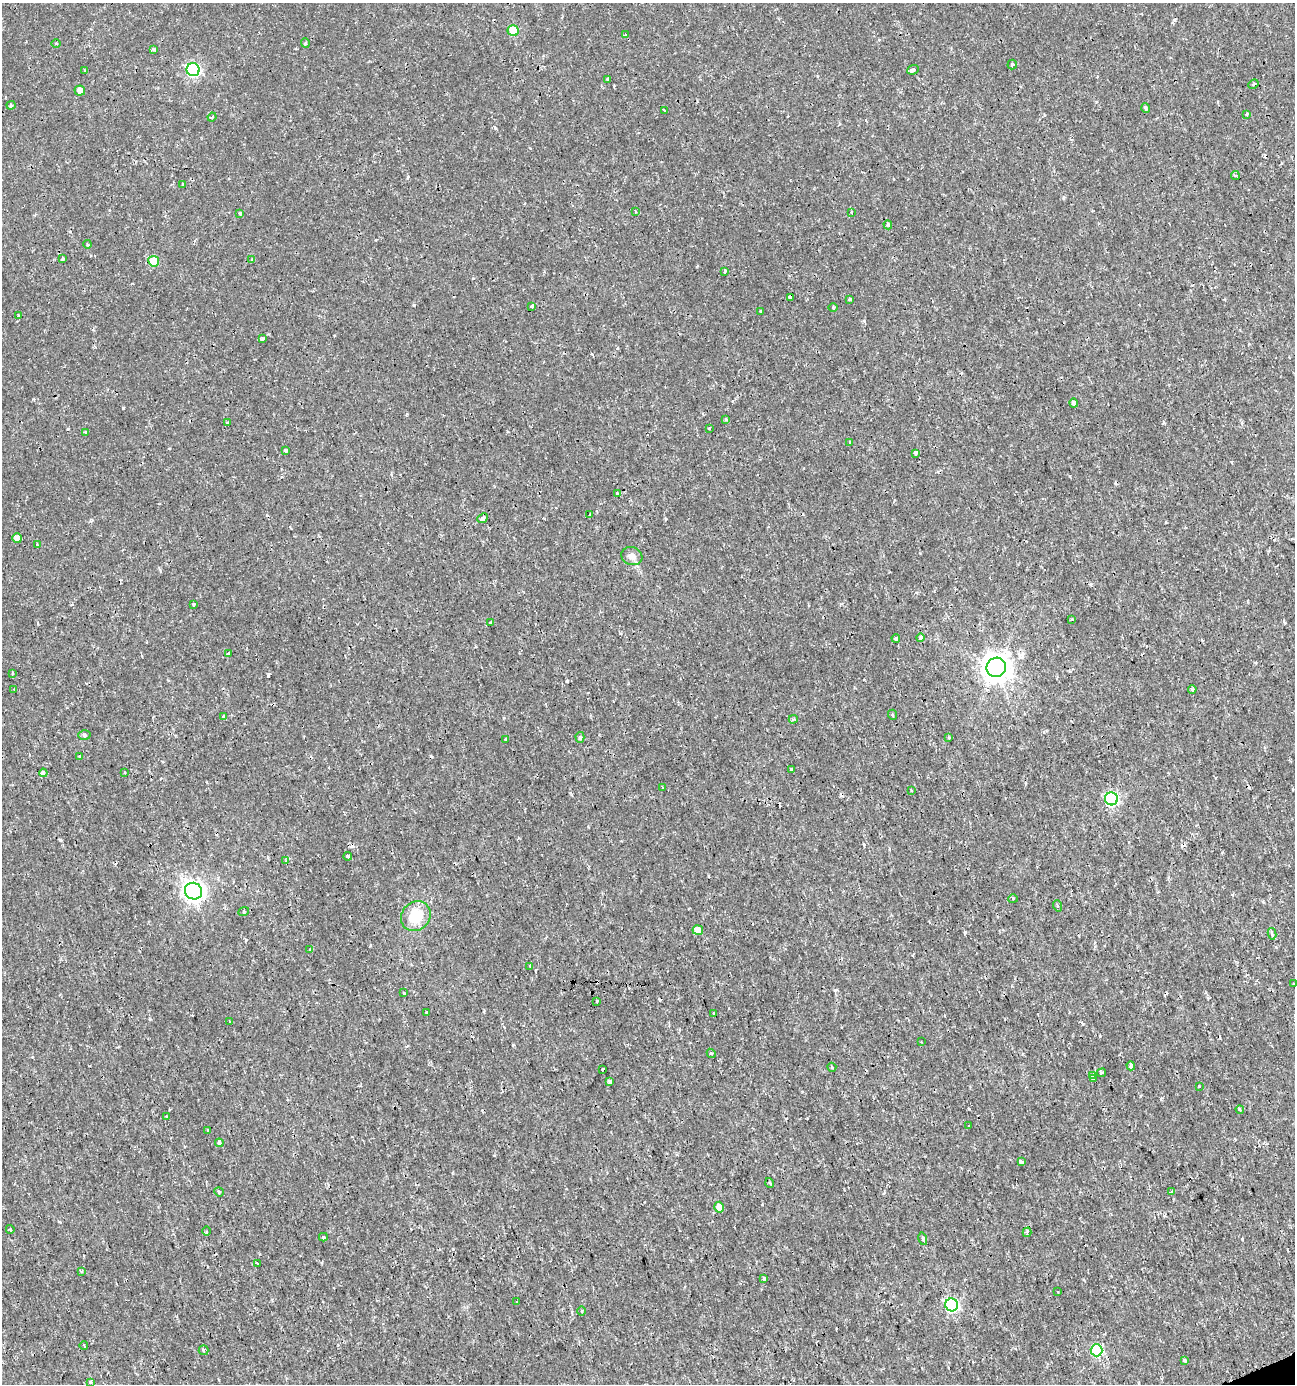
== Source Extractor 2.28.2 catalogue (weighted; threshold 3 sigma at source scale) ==
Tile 6 of 4 x 4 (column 2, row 2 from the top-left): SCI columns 1429-2721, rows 2772-4153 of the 5403 x 5550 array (HDU 1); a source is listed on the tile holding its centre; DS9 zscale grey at full resolution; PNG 1297 x 1386 px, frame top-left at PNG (2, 3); each listed source drawn as its Kron ellipse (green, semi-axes under 4 px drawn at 4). Shown black and unused: <1% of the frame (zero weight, under 2 of 3 exposures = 1% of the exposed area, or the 3 px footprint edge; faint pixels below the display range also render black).
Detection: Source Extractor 2.28.2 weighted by HDU 2 'WHT'; one run over the whole footprint, this tile lists its part. Background 0.00179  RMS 0.0012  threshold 0.00521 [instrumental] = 3 sigma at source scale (4.5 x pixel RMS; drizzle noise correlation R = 1.50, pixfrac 1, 0.0396/0.0396 arcsec/px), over >= 5 px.
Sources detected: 151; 24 cosmic-ray / hot-pixel residue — neither listed nor drawn; the other 127 listed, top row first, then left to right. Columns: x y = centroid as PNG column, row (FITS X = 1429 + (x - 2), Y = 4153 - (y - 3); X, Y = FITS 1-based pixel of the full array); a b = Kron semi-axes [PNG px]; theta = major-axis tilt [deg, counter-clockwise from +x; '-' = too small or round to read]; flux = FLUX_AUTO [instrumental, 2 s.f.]
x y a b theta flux
513 31 5 5 - 4
625 35 4 3 - 0.2
305 43 5 4 - 0.14
56 44 4 3 - 0.14
153 49 3 3 - 0.34
1012 64 5 4 - 0.24
193 70 6 6 - 18
913 70 6 4 24 0.33
84 71 3 3 - 0.15
608 79 3 3 - 0.19
1253 84 5 3 - 0.16
80 90 5 5 - 0.76
11 105 4 4 - 0.16
1146 108 5 4 - 0.24
664 110 3 3 - 0.16
1247 114 4 3 - 0.12
212 117 4 3 - 0.11
1235 176 4 2 - 0.13
183 185 3 3 - 0.23
635 211 4 3 - 0.14
851 212 3 3 - 0.19
240 213 3 3 - 0.21
888 225 4 4 - 0.23
87 244 4 3 - 0.11
63 259 4 3 - 0.35
252 260 4 3 - 0.18
154 261 5 5 - 2.8
725 271 4 3 - 0.61
790 297 4 3 - 0.37
850 299 3 3 - 0.37
532 306 3 3 - 0.33
833 308 5 3 - 0.11
761 311 4 3 - 0.12
18 316 3 3 - 0.21
262 338 3 3 - 0.36
1074 403 4 4 - 0.52
726 419 3 3 - 0.13
227 423 4 3 - 0.19
709 428 3 2 - 0.13
86 432 3 3 - 0.31
850 442 3 2 - 0.099
285 451 4 3 - 0.29
915 453 4 3 - 0.54
617 494 4 3 - 0.18
590 515 3 2 - 0.16
483 518 5 4 - 0.29
17 538 5 5 - 0.64
37 545 3 2 - 0.11
632 556 11 9 -20 0.75
194 604 3 3 - 0.18
1072 620 3 3 - 0.3
490 623 3 2 - 0.12
920 637 4 3 - 0.61
896 638 4 4 - 0.23
228 653 3 3 - 0.16
996 667 10 9 - 150
12 673 4 3 - 0.11
14 689 3 2 - 0.095
1192 689 4 3 - 0.18
893 715 5 3 - 0.12
224 716 4 3 - 0.92
793 719 5 3 - 0.16
84 735 6 5 - 0.23
580 737 5 4 - 0.21
949 737 3 2 - 0.15
506 740 4 3 - 0.67
80 756 3 3 - 0.39
791 770 3 3 - 0.34
124 772 3 2 - 0.12
43 773 4 3 - 0.75
663 788 3 2 - 0.1
911 790 3 2 - 0.1
1111 799 6 6 - 20
348 856 4 3 - 0.37
286 861 3 3 - 0.31
193 891 9 8 - 62
1013 899 5 3 - 0.14
1058 906 6 4 -71 0.2
244 911 5 3 - 0.12
416 916 16 14 46 3.2
698 930 5 5 - 1.3
1272 934 6 3 -81 0.32
310 949 4 3 - 0.3
530 966 3 3 - 0.23
1294 984 2 2 - 0.1
404 993 3 3 - 0.11
597 1001 3 3 - 0.28
426 1012 3 2 - 0.12
714 1014 3 3 - 0.42
229 1021 3 2 - 0.068
921 1042 2 2 - 0.099
711 1053 5 4 - 0.15
1131 1066 4 4 - 0.21
832 1067 4 4 - 0.13
603 1069 3 2 - 0.26
1101 1073 4 3 - 0.17
1092 1075 4 3 - 0.21
1093 1079 3 3 - 0.29
609 1081 4 3 - 0.5
1199 1086 3 2 - 0.08
1240 1109 4 3 - 0.17
166 1117 4 4 - 0.25
969 1126 2 2 - 0.11
207 1130 3 3 - 0.31
219 1143 4 3 - 1.4
1021 1162 4 3 - 0.75
770 1183 5 3 - 0.11
1172 1191 3 3 - 0.87
219 1192 5 4 - 0.2
719 1207 5 5 - 1.6
10 1229 4 3 - 0.15
206 1231 4 3 - 0.15
1027 1232 5 3 - 0.18
323 1237 4 3 - 0.15
923 1239 6 3 -78 0.16
257 1264 3 3 - 1.5
82 1272 4 3 - 0.14
764 1278 4 3 - 0.37
1058 1292 3 2 - 0.075
517 1301 3 2 - 0.19
952 1305 6 6 - 19
582 1311 5 3 - 0.12
84 1345 4 3 - 0.12
203 1350 5 5 - 0.27
1096 1350 6 6 - 9.8
1185 1361 4 3 - 0.23
90 1382 4 3 - 0.19
Overlapping masked pixels (flux is a lower limit): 1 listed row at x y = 513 31
Isophote crosses this tile's border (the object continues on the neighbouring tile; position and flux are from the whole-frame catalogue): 1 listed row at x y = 1294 984
Unlisted compact peaks at least as high as the median listed source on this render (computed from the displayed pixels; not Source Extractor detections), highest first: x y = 268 676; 123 408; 68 429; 965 932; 495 128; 414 305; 835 990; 1242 1239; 1100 1036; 864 321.